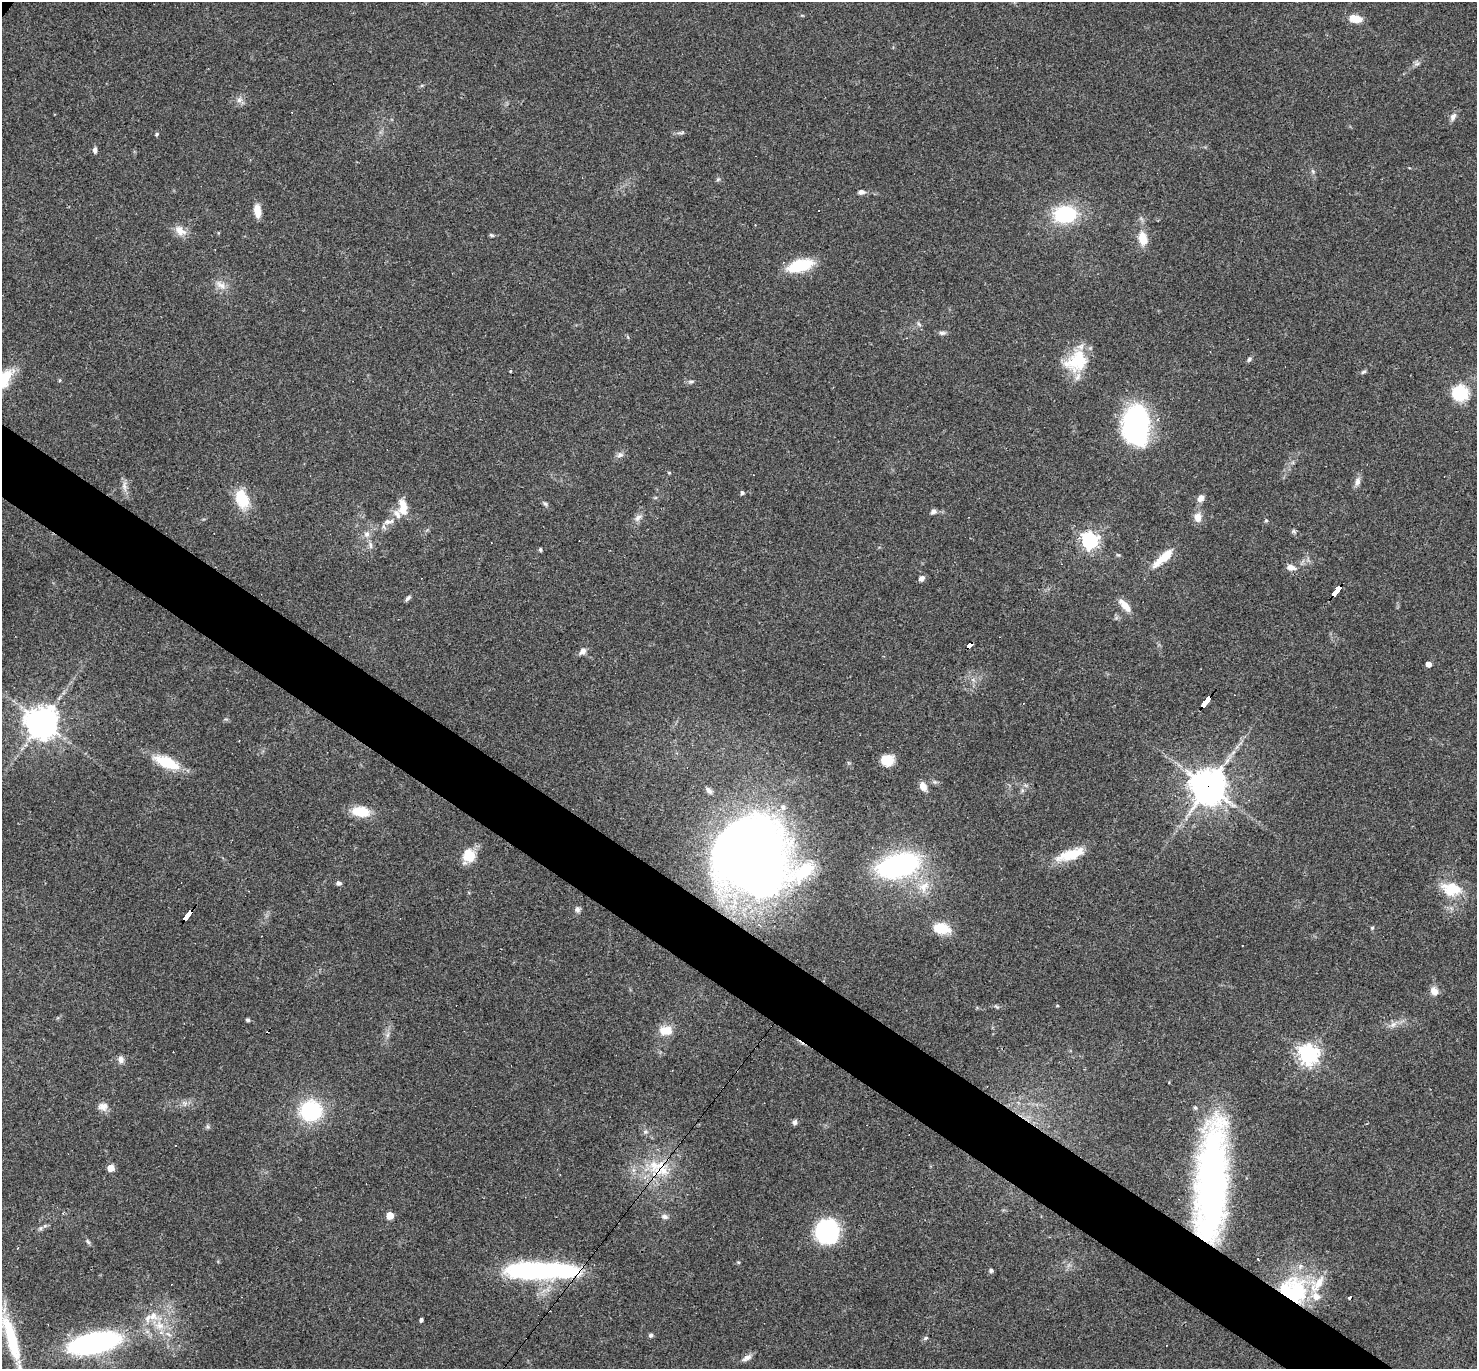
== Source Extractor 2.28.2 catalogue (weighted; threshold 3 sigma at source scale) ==
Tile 6 of 4 x 4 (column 2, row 2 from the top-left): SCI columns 1476-2950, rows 3025-4391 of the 5901 x 5907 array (HDU 1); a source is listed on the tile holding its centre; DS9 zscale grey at full resolution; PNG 1479 x 1371 px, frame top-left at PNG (2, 2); no overlay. Shown black and unused: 5% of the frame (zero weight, under 3 of 4 exposures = <1% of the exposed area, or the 3 px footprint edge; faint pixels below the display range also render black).
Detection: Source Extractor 2.28.2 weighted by HDU 2 'WHT'; one run over the whole footprint, this tile lists its part. Background 0.0572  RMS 0.0052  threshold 0.0232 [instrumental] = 3 sigma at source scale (4.5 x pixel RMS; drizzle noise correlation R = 1.50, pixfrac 1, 0.05/0.05 arcsec/px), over >= 5 px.
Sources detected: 120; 2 inside a brighter object's white glare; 2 cosmic-ray / hot-pixel residue — not listed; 7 inside a brighter listed object's ellipse — not listed separately; the other 109 listed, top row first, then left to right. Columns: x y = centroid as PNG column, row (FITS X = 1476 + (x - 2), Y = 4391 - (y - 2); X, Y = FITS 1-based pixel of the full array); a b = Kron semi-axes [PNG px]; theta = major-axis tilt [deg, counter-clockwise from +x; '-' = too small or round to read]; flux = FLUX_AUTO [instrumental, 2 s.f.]
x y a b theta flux
1355 19 14 8 -11 6.3
1417 64 7 4 1 1.1
239 100 7 7 - 1.9
292 112 2 2 - 0.32
1453 117 11 6 61 2.2
681 133 11 3 11 1.1
157 134 5 4 - 0.75
95 150 7 5 -89 1.5
1313 171 7 5 -69 1
718 180 6 4 2 0.76
861 192 9 6 -6 1.9
257 211 16 7 -82 5.3
1065 214 15 12 6 45
180 231 17 11 -40 5
491 235 6 4 -30 0.79
1143 238 18 11 -75 7.8
800 265 29 13 15 19
221 285 16 8 -37 4
919 324 7 4 -45 0.95
942 333 10 5 -5 1.5
1249 359 6 5 - 1.2
1076 361 32 24 36 22
510 371 4 3 - 0.43
1363 372 8 4 27 0.92
691 381 9 4 0 1
1459 393 12 12 - 30
1136 426 39 29 78 76
620 455 9 7 1 1.8
669 473 5 3 - 0.46
1357 482 12 8 86 2.5
124 486 14 6 -86 2.8
742 493 5 4 - 1.1
1201 498 9 7 53 2.7
242 499 24 15 -70 15
545 504 6 5 - 0.94
403 507 20 10 -87 7.6
934 511 6 5 - 1.9
1198 517 10 8 -89 4.9
638 518 12 6 43 2.3
1266 520 5 5 - 0.63
389 521 17 6 9 2.8
1293 531 8 4 -32 1
367 534 8 7 - 2.2
1089 540 6 6 - 180
370 545 10 5 -79 1.8
540 550 5 4 - 0.65
1118 555 6 3 -18 0.64
1163 558 34 9 41 10
1291 567 12 7 -8 3.4
922 578 7 5 42 2.2
1336 591 12 4 50 140
408 598 9 4 46 1.3
1125 605 17 7 -48 5.9
969 645 6 4 48 54
582 651 10 6 37 2.5
1428 664 4 4 - 4.3
1205 702 12 3 53 200
42 722 10 10 - 760
887 760 13 12 - 9
166 762 29 12 -24 18
923 786 9 7 -69 4.2
1208 786 11 11 - 950
709 790 10 6 -45 1.9
361 812 19 10 -10 13
742 852 70 59 -37 630
1070 854 38 12 18 14
469 855 16 15 - 10
899 865 43 21 15 99
339 883 6 5 - 1.5
924 887 18 13 52 8.7
1452 889 24 16 -10 15
577 909 7 7 - 1.6
187 915 12 3 52 120
941 928 20 13 -7 11
1372 928 5 4 - 0.59
1434 991 10 8 -50 3.9
1057 1006 4 3 - 0.49
996 1007 8 3 -19 0.88
248 1020 4 4 - 1.2
1393 1024 11 6 44 2.5
666 1030 17 11 -1 7.3
1308 1054 7 7 - 290
121 1059 9 7 -79 2.5
185 1103 7 5 -34 1.4
103 1106 13 10 -1 3.5
311 1111 18 17 - 43
795 1122 7 6 - 1.2
645 1132 6 5 - 1.2
654 1165 20 15 69 14
111 1168 5 5 - 11
633 1170 7 4 -71 1.3
1211 1183 117 28 86 220
390 1215 5 5 - 13
665 1217 10 7 -8 2
45 1226 7 4 1 1
827 1231 17 17 - 64
88 1242 8 4 -54 0.96
738 1262 5 4 - 0.53
540 1270 75 15 0 100
991 1270 4 4 - 1.5
1294 1290 38 33 -36 52
1350 1298 3 3 - 3.5
421 1320 4 3 - 1.3
159 1325 15 11 -24 8.3
651 1335 6 5 - 0.98
11 1337 71 15 -72 34
925 1338 7 4 44 0.88
94 1343 59 22 12 98
747 1358 14 6 31 2.5
Overlapping masked pixels (flux is a lower limit): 8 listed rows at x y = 1336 591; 969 645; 1205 702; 1208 786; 187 915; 1211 1183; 540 1270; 1294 1290
Isophote crosses this tile's border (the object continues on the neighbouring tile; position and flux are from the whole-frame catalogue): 1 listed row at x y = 11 1337